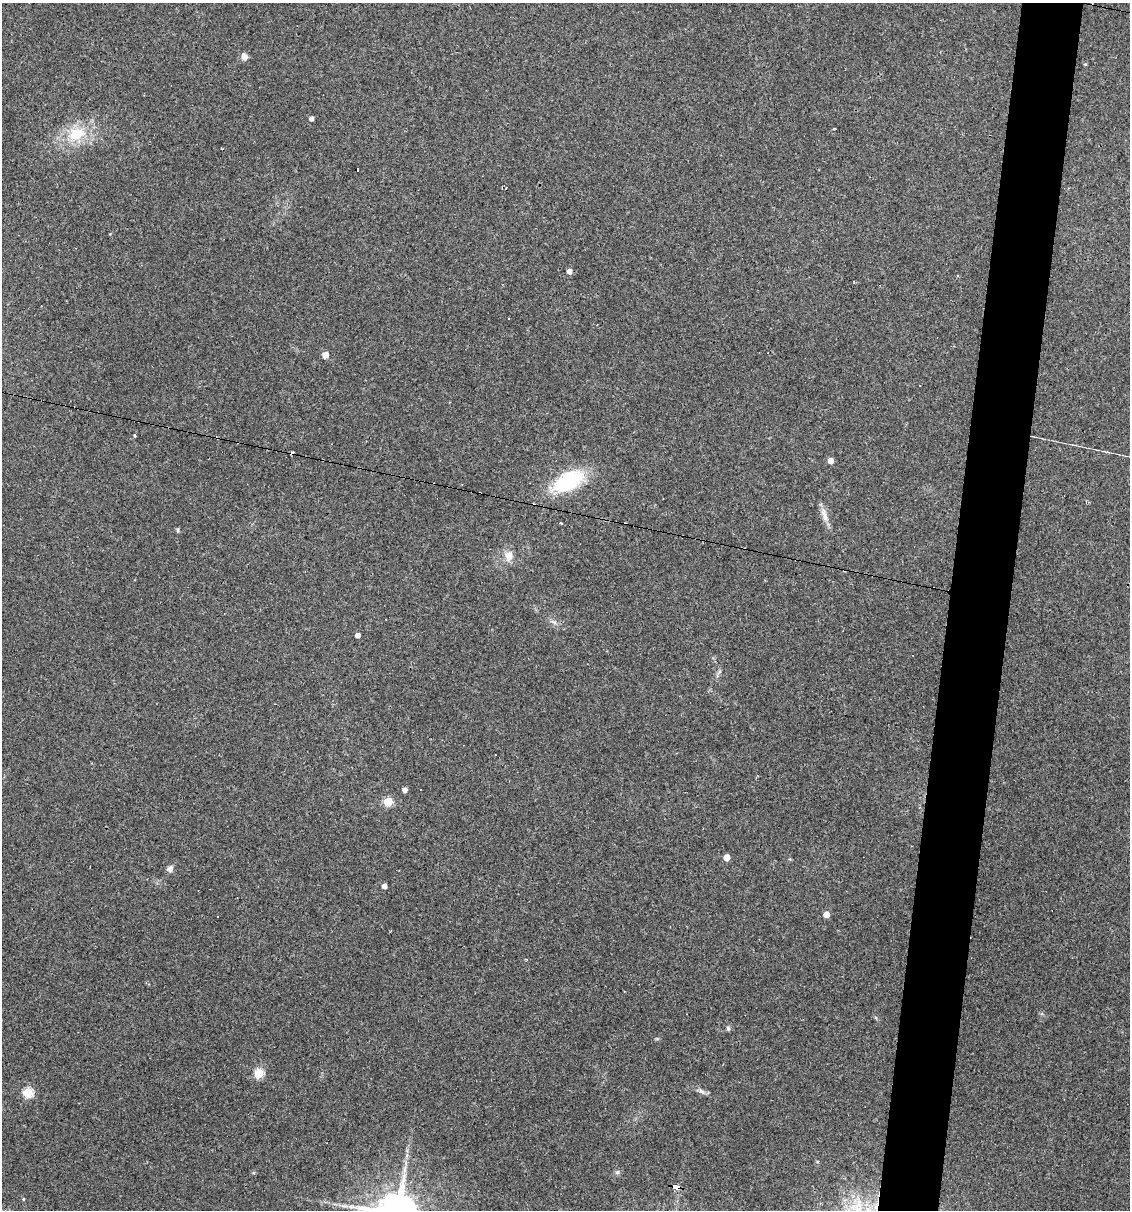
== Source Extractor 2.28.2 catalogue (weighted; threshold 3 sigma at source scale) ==
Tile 10 of 4 x 4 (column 2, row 3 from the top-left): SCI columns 1359-2486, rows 1209-2416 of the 4853 x 4831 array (HDU 1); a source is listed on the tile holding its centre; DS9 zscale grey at full resolution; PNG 1132 x 1212 px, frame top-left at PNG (2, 3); no overlay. Shown black and unused: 5% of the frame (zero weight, under 3 of 4 exposures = <1% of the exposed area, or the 3 px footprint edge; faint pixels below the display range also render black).
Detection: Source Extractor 2.28.2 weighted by HDU 2 'WHT'; one run over the whole footprint, this tile lists its part. Background 0.149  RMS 0.0066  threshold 0.0296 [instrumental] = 3 sigma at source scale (4.5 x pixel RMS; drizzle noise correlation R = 1.50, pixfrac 1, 0.05/0.05 arcsec/px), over >= 5 px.
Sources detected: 36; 5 cosmic-ray / hot-pixel residue — not listed; the other 31 listed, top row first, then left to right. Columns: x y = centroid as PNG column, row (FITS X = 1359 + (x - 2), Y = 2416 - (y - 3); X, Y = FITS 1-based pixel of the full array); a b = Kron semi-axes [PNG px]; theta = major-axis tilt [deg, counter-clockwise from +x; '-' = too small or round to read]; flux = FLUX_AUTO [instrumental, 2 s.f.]
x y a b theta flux
244 57 8 6 -69 3.4
1085 64 5 4 - 0.63
311 119 4 4 - 2.4
834 129 3 2 - 0.89
77 134 23 16 22 22
569 271 4 4 - 4.2
958 275 3 3 - 0.73
509 318 3 3 - 1.4
325 355 5 4 - 7.8
135 434 3 3 - 1.7
830 461 4 4 - 5.8
568 481 26 15 27 61
824 515 21 7 -74 5.1
561 523 4 3 - 0.8
178 530 5 4 - 1
509 556 13 10 -82 6.4
554 622 10 4 -29 1.8
358 635 4 4 - 3.3
405 790 4 4 - 2.9
388 802 5 5 - 29
726 857 5 4 - 8.7
170 869 8 7 - 2.6
384 886 4 4 - 3.3
826 914 5 4 - 8.1
728 1028 6 5 - 1.1
259 1073 5 5 - 37
701 1091 10 5 -27 2.1
28 1093 5 5 - 48
617 1172 6 5 - 1.3
676 1187 7 4 -7 52
23 1199 4 4 - 0.68
Overlapping masked pixels (flux is a lower limit): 1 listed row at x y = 676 1187